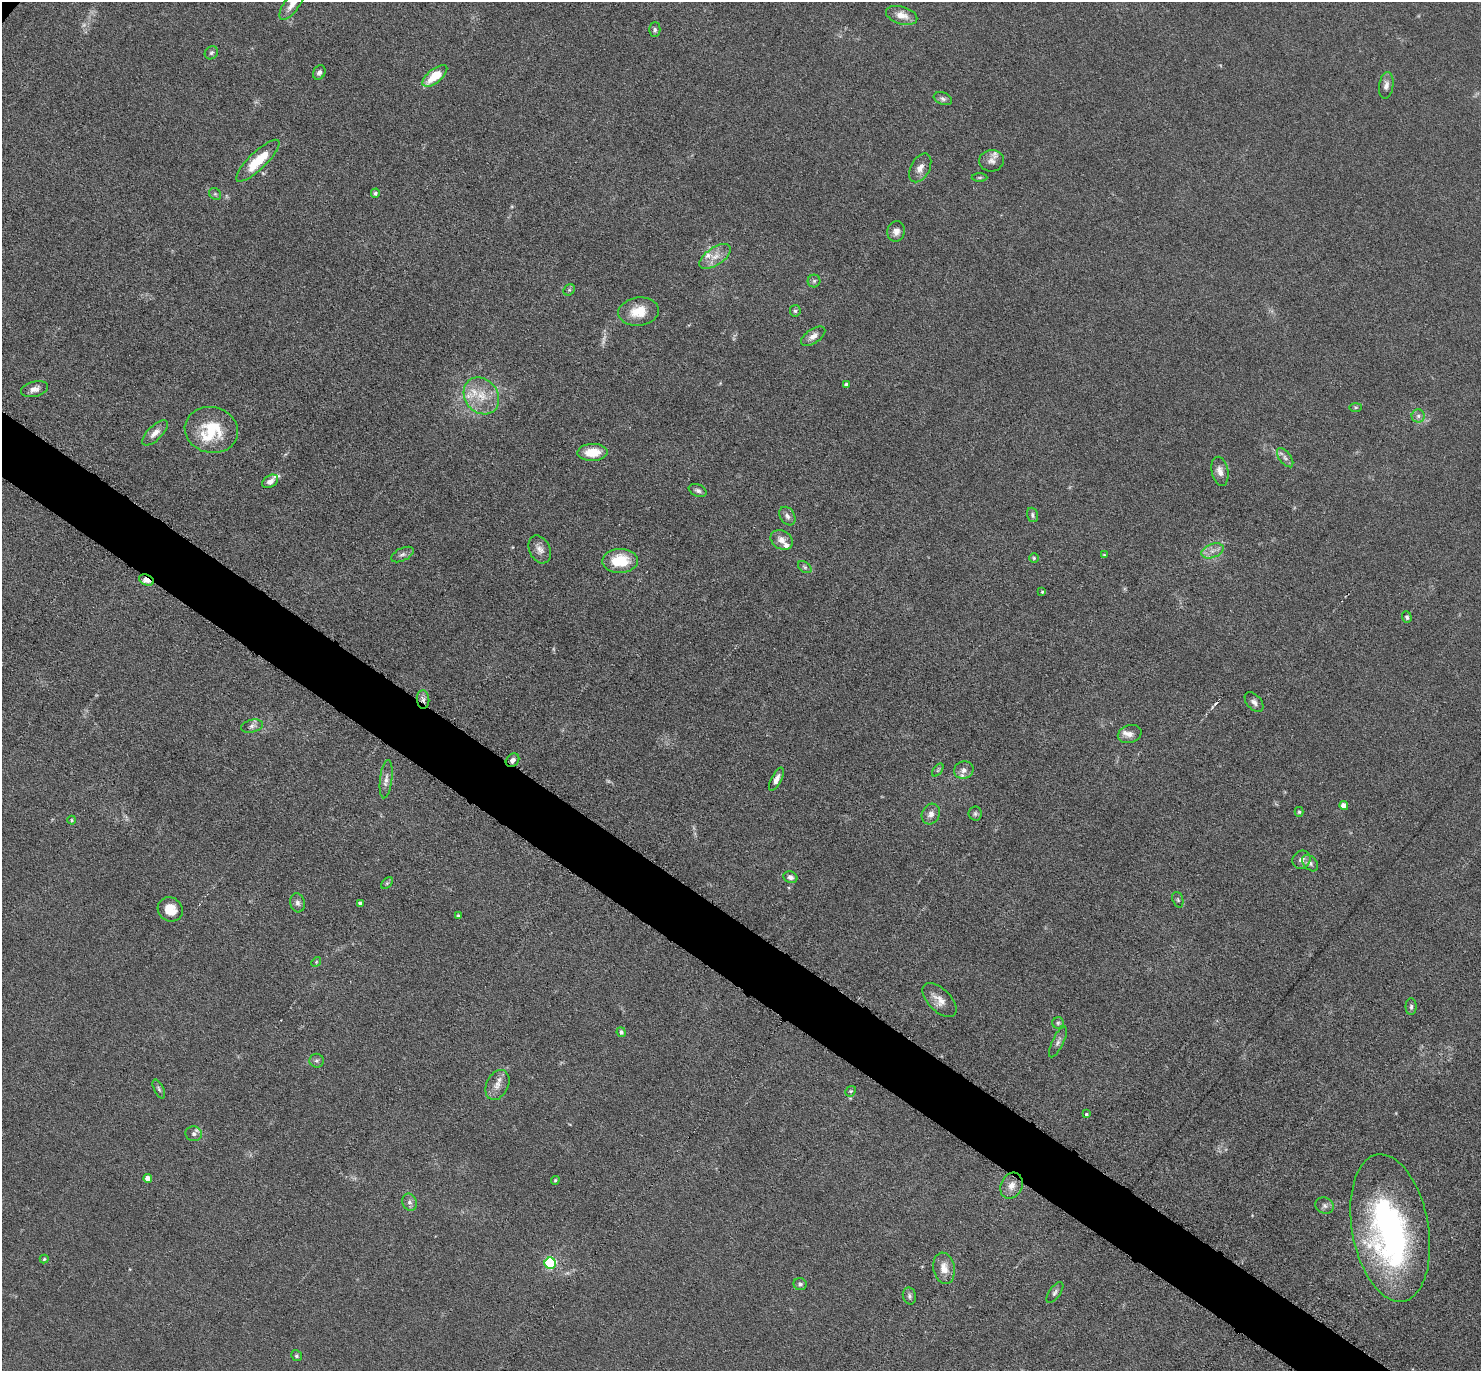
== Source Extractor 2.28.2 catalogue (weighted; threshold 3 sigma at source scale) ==
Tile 6 of 4 x 4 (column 2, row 2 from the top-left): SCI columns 1523-3001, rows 3187-4555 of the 6087 x 6078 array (HDU 1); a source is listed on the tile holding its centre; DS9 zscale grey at full resolution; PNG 1483 x 1373 px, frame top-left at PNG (2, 2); each listed source drawn as its Kron ellipse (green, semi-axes under 4 px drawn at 4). Shown black and unused: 4% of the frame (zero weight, under 3 of 6 exposures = <1% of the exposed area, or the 3 px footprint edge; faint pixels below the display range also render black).
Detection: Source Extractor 2.28.2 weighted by HDU 2 'WHT'; one run over the whole footprint, this tile lists its part. Background 0.0333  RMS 0.0038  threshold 0.0155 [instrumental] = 3 sigma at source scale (4.09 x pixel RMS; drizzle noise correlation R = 1.36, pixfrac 0.8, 0.05/0.05 arcsec/px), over >= 5 px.
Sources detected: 109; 5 too faint to see at this stretch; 1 inside a brighter object's white glare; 1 cosmic-ray / hot-pixel residue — neither listed nor drawn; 8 inside a brighter listed object's ellipse — not listed separately; the other 94 listed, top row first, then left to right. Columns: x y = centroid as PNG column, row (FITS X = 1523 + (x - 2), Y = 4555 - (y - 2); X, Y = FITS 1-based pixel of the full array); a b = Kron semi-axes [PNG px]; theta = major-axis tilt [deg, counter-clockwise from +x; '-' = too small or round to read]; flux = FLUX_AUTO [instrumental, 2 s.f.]
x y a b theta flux
292 4 19 7 53 3.5
902 15 16 8 -17 4
655 30 7 5 90 0.87
211 53 7 6 - 0.76
319 72 7 6 - 1.2
435 76 15 7 39 9.2
1386 85 13 7 81 2
943 99 9 6 -21 1.1
258 161 29 8 44 11
991 161 12 11 - 2.1
920 168 15 9 61 2.9
980 177 8 3 0 0.52
375 193 4 4 - 0.64
215 194 6 5 - 0.67
896 231 10 8 78 2
715 256 18 9 34 4
814 281 6 6 - 0.8
569 290 6 5 - 0.65
795 311 6 5 - 0.7
639 312 20 14 8 7.6
813 336 14 7 34 2.4
847 385 4 4 - 1.1
35 389 14 7 14 2.2
481 396 20 16 -51 8.9
1356 407 6 3 1 0.42
1418 416 6 6 - 1.1
211 430 27 23 -13 16
155 433 16 7 45 2.7
593 452 15 8 2 8.1
1285 458 11 5 -53 1.4
1220 471 15 8 -78 2.8
270 481 8 5 34 2
698 490 9 6 -22 1.2
1032 515 7 5 -71 0.86
787 516 10 7 -57 1.6
782 540 12 9 -31 2.6
540 549 14 10 -63 2.6
1212 551 11 7 21 2.3
402 554 12 6 26 1.4
1104 555 4 4 - 0.41
1034 558 5 5 - 0.53
620 561 18 12 1 13
805 567 7 5 -36 0.69
146 580 8 5 -23 4.3
1042 592 4 3 - 0.41
1407 617 6 4 -70 0.78
423 700 9 6 -85 1.5
1254 702 11 7 -49 1.5
252 726 11 6 14 1.4
1130 734 12 8 17 2.2
512 760 7 6 - 1.5
938 770 7 4 53 0.58
964 770 10 8 20 2
386 779 19 6 83 2.3
776 779 13 5 62 2.2
1344 806 4 4 - 3.1
1299 812 5 4 - 0.51
931 814 11 8 63 2.1
975 814 7 6 - 0.79
72 820 4 4 - 0.41
1301 860 9 8 - 1.9
1310 863 9 6 -47 1.3
790 877 7 5 -22 1.4
387 883 7 4 45 0.6
1178 900 8 5 -71 0.69
298 903 9 7 -76 1.3
360 903 4 4 - 0.91
170 909 13 12 - 5.5
458 916 3 3 - 0.56
316 962 5 4 - 0.38
940 1000 21 11 -45 3.9
1411 1007 8 5 89 0.89
1058 1023 6 5 - 0.73
621 1032 5 4 - 1
1058 1042 17 5 64 1.6
316 1061 7 7 - 0.96
497 1085 16 11 64 3.3
159 1089 10 5 -65 0.81
851 1091 6 4 42 0.56
1086 1114 3 3 - 0.97
194 1134 8 7 - 1.2
148 1178 4 4 - 2.6
555 1180 4 3 - 0.44
1011 1186 13 10 64 3.4
409 1202 9 7 -69 1.4
1325 1206 9 8 - 1.2
1390 1228 74 38 -80 110
44 1259 4 4 - 0.43
550 1263 5 5 - 45
944 1268 16 10 -79 4.1
800 1284 6 6 - 0.95
1055 1292 12 5 54 1.1
909 1296 8 6 -77 1.1
297 1356 6 5 - 0.61
Overlapping masked pixels (flux is a lower limit): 3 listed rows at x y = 146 580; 423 700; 512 760
Isophote crosses this tile's border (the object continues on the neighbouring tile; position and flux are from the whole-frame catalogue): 1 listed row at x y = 292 4